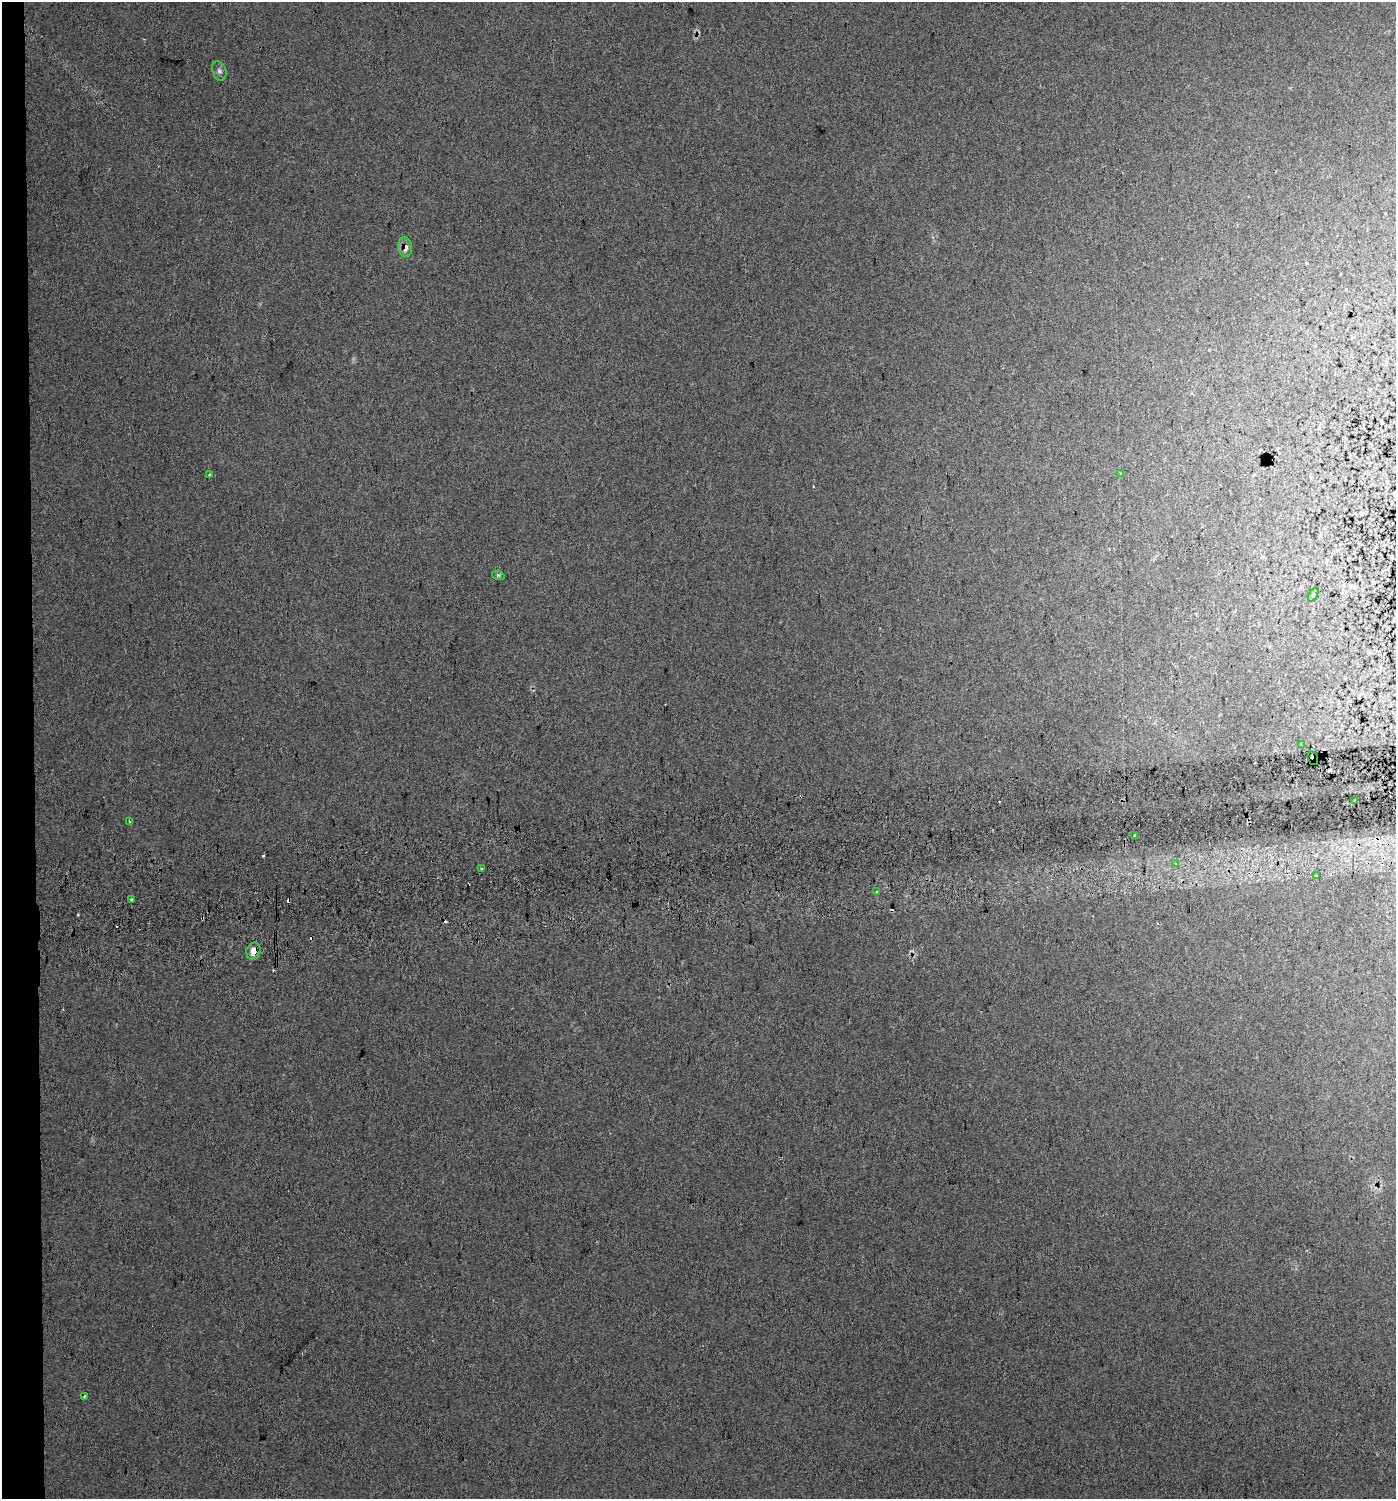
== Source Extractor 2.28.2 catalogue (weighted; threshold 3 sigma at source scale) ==
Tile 4 of 3 x 3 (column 1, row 2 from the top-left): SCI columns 46-1439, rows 1537-3033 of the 4231 x 4570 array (HDU 1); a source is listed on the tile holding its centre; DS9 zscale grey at full resolution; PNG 1398 x 1501 px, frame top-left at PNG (2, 2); each listed source drawn as its Kron ellipse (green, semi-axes under 4 px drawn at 4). Shown black and unused: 2% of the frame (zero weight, under 2 of 3 exposures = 5% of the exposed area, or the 3 px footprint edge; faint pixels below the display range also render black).
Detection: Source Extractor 2.28.2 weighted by HDU 2 'WHT'; one run over the whole footprint, this tile lists its part. Background 0.034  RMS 0.012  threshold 0.0541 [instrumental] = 3 sigma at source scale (4.5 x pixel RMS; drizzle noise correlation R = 1.50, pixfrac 1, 0.0396/0.0396 arcsec/px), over >= 5 px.
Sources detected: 26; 8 cosmic-ray / hot-pixel residue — neither listed nor drawn; the other 18 listed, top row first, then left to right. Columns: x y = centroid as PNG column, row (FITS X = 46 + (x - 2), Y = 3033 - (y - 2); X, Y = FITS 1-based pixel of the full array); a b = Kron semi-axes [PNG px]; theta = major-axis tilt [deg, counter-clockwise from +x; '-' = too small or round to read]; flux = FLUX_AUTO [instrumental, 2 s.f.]
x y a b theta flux
219 71 10 6 -68 4
405 247 10 7 -79 8.3
1121 473 3 3 - 2.3
210 475 3 3 - 1.9
498 575 6 4 -17 1.8
1313 595 8 4 63 1.8
1301 745 4 3 - 1.6
1313 758 7 5 -70 4.5
1354 801 3 2 - 1.2
130 821 4 3 - 1.4
1134 835 3 2 - 1.9
1176 863 4 3 - 2
481 869 3 3 - 1.8
1316 876 3 3 - 7.5
876 892 3 3 - 4.7
131 899 3 3 - 3.8
253 951 9 7 78 11
85 1397 3 3 - 7.4
Overlapping masked pixels (flux is a lower limit): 3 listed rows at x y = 405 247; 1313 758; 253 951
Unlisted compact peaks at least as high as the median listed source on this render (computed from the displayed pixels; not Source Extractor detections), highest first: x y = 78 915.